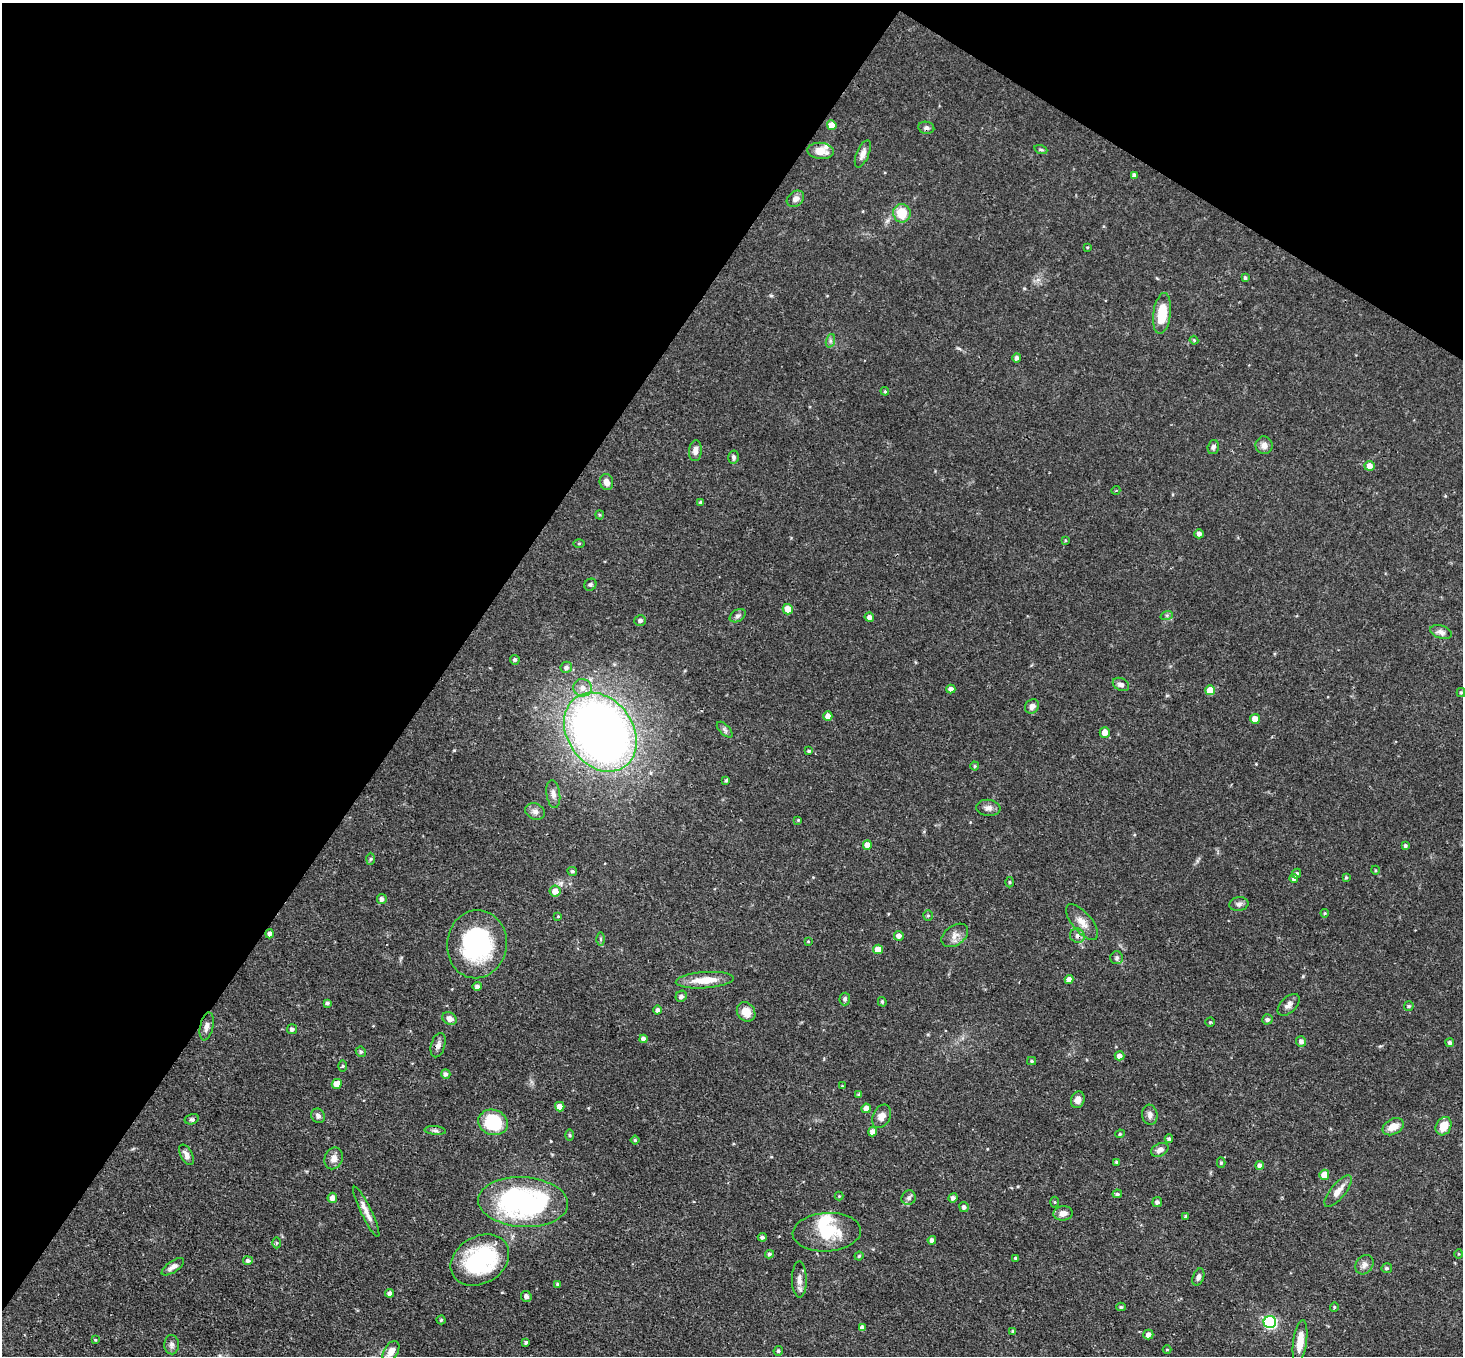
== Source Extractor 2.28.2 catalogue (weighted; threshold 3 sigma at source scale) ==
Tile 2 of 4 x 4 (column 2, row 1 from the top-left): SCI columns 1466-2926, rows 4353-5706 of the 5851 x 5858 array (HDU 1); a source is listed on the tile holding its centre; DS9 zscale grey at full resolution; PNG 1465 x 1358 px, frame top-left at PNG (2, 3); each listed source drawn as its Kron ellipse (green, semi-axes under 4 px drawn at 4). Shown black and unused: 35% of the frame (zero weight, under 3 of 4 exposures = <1% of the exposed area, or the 3 px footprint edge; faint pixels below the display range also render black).
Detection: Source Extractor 2.28.2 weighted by HDU 2 'WHT'; one run over the whole footprint, this tile lists its part. Background 0.0564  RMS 0.0031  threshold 0.0141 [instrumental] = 3 sigma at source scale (4.5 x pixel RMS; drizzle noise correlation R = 1.50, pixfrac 1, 0.05/0.05 arcsec/px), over >= 5 px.
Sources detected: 177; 2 inside a brighter listed object's ellipse — not listed separately; the other 175 listed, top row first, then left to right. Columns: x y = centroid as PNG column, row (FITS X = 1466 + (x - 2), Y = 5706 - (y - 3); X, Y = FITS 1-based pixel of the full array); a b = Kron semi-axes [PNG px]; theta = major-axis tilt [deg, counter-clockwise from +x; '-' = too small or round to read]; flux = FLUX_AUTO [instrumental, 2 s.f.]
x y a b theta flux
832 125 5 4 - 3.5
926 128 8 6 -10 0.88
1041 150 6 4 -19 0.49
820 151 13 8 -7 4.2
863 154 14 6 67 1.8
1134 175 4 4 - 0.93
795 199 9 7 38 1.6
902 213 9 8 - 6.6
1087 247 3 3 - 0.3
1245 278 4 3 - 0.48
1162 313 20 8 82 8.4
1194 340 4 3 - 0.33
830 341 7 4 72 0.67
1017 358 5 4 - 0.92
885 391 4 3 - 0.37
1264 445 9 8 - 1.7
1213 447 7 5 74 0.78
695 451 10 6 85 1.7
734 457 6 5 - 0.71
1369 466 5 5 - 2.1
606 482 8 6 -74 2.1
1116 490 4 3 - 0.23
700 502 4 3 - 0.48
600 515 4 4 - 0.37
1199 534 5 4 - 1.2
1065 540 3 3 - 0.31
579 543 5 3 - 0.34
590 585 6 5 - 0.64
788 609 5 5 - 3.6
1167 615 6 4 18 0.48
738 616 9 6 30 0.85
869 617 5 4 - 1.4
640 620 6 5 - 0.82
1441 632 11 6 -17 1.4
515 660 5 4 - 0.63
566 667 6 5 - 1
1121 684 8 6 -27 1.3
583 688 9 8 - 2.4
951 689 4 4 - 1.6
1210 690 5 5 - 5.1
1461 692 4 4 - 0.44
1032 706 8 6 45 1.6
828 716 5 4 - 2.2
1255 719 5 5 - 3.1
725 730 10 5 -45 0.75
600 732 42 33 -55 280
1105 732 5 5 - 2.4
809 751 4 3 - 0.49
975 766 4 4 - 0.33
726 780 4 3 - 0.41
553 794 14 7 -82 1.6
988 808 12 8 -5 1.6
535 811 10 8 -23 1.4
798 820 3 3 - 0.27
867 845 5 4 - 2.9
1405 846 4 4 - 0.56
370 859 6 4 88 0.41
1375 870 4 3 - 0.31
572 871 5 4 - 0.54
1297 873 5 4 - 0.7
1294 878 4 4 - 0.95
1346 878 4 3 - 0.39
1010 882 5 3 - 0.34
555 891 5 5 - 2.6
382 899 5 5 - 1.3
1239 904 9 7 9 1.1
1325 913 4 4 - 0.36
928 915 5 5 - 0.44
558 916 4 4 - 0.26
1082 922 22 9 -50 3.4
270 934 4 4 - 0.93
955 935 15 9 37 2.3
899 936 5 4 - 1.5
1077 936 7 7 - 1.3
600 939 6 4 -89 0.51
808 941 3 3 - 0.28
477 944 34 30 82 36
878 949 5 4 - 3.6
1117 958 6 6 - 0.83
1069 979 4 4 - 1.8
705 980 29 8 4 6.2
477 986 5 4 - 1.1
681 996 6 5 - 0.95
845 999 6 5 - 0.63
882 1002 5 3 - 0.4
327 1003 4 4 - 0.57
1289 1005 13 7 44 1.6
1409 1006 5 4 - 0.39
658 1010 4 4 - 0.98
746 1012 10 8 -50 4.1
450 1019 8 6 -33 1.7
1267 1019 5 5 - 0.84
1210 1022 4 4 - 0.33
207 1026 14 6 77 1.6
292 1029 5 5 - 0.87
643 1039 4 4 - 1.4
1301 1041 5 5 - 1.3
1450 1043 4 4 - 0.83
438 1045 12 7 73 1.3
361 1052 5 5 - 0.6
1119 1056 5 4 - 1.5
1032 1061 4 4 - 0.39
343 1066 6 4 89 0.41
446 1074 5 4 - 0.94
337 1084 5 5 - 3.8
842 1086 3 2 - 0.26
859 1095 4 4 - 0.55
1078 1100 8 6 73 2
560 1107 5 4 - 2.7
866 1108 5 4 - 2
1150 1115 10 7 -83 1.3
318 1116 7 6 - 1
882 1116 12 8 63 2.2
192 1119 7 5 14 0.68
493 1122 15 12 -17 16
1444 1126 9 7 62 4.7
1393 1127 11 7 28 3.4
435 1130 10 4 -5 0.71
873 1132 4 4 - 1.9
1120 1134 5 4 - 0.44
569 1135 6 4 -90 0.39
1169 1139 4 4 - 0.69
635 1140 4 4 - 0.39
1160 1150 9 6 27 1.6
187 1155 11 6 -61 1.6
334 1158 11 9 66 2.1
1116 1162 4 3 - 0.38
1221 1163 5 4 - 0.52
1260 1165 4 4 - 1.2
1324 1175 5 5 - 4.6
1338 1191 19 7 51 2.9
1117 1194 5 4 - 0.6
839 1196 4 4 - 0.3
332 1198 5 4 - 1.7
909 1198 7 6 - 0.94
953 1198 5 4 - 0.96
523 1202 45 25 -4 63
1055 1202 5 3 - 0.31
1157 1202 5 5 - 0.93
964 1207 5 4 - 0.88
366 1212 28 5 -64 2.5
1063 1213 9 7 7 1.9
1186 1217 4 4 - 0.55
827 1232 34 19 3 12
762 1237 4 4 - 0.78
932 1240 4 4 - 1
277 1243 5 3 - 0.38
769 1254 4 4 - 0.65
1458 1254 5 3 - 0.31
859 1256 4 4 - 0.41
1015 1258 4 3 - 0.45
480 1260 31 23 30 35
248 1261 5 4 - 0.74
1364 1265 10 8 55 1.5
173 1267 13 5 34 1.5
1387 1268 5 5 - 0.59
1198 1277 9 5 69 1.1
799 1280 18 7 -90 2.1
557 1284 4 4 - 0.41
390 1293 4 4 - 1.3
526 1296 5 5 - 1.1
1121 1307 4 4 - 0.47
1334 1307 4 4 - 0.35
441 1320 4 4 - 0.39
1270 1322 6 6 - 47
862 1328 4 4 - 1.3
1013 1331 4 3 - 0.53
1148 1335 5 5 - 1.6
95 1340 4 3 - 0.3
526 1342 4 3 - 0.62
1300 1342 22 7 82 4.9
172 1345 9 7 -87 1.1
1167 1349 4 3 - 0.27
391 1351 11 7 59 2.3
778 1351 5 4 - 0.52
Overlapping masked pixels (flux is a lower limit): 1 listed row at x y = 1077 936